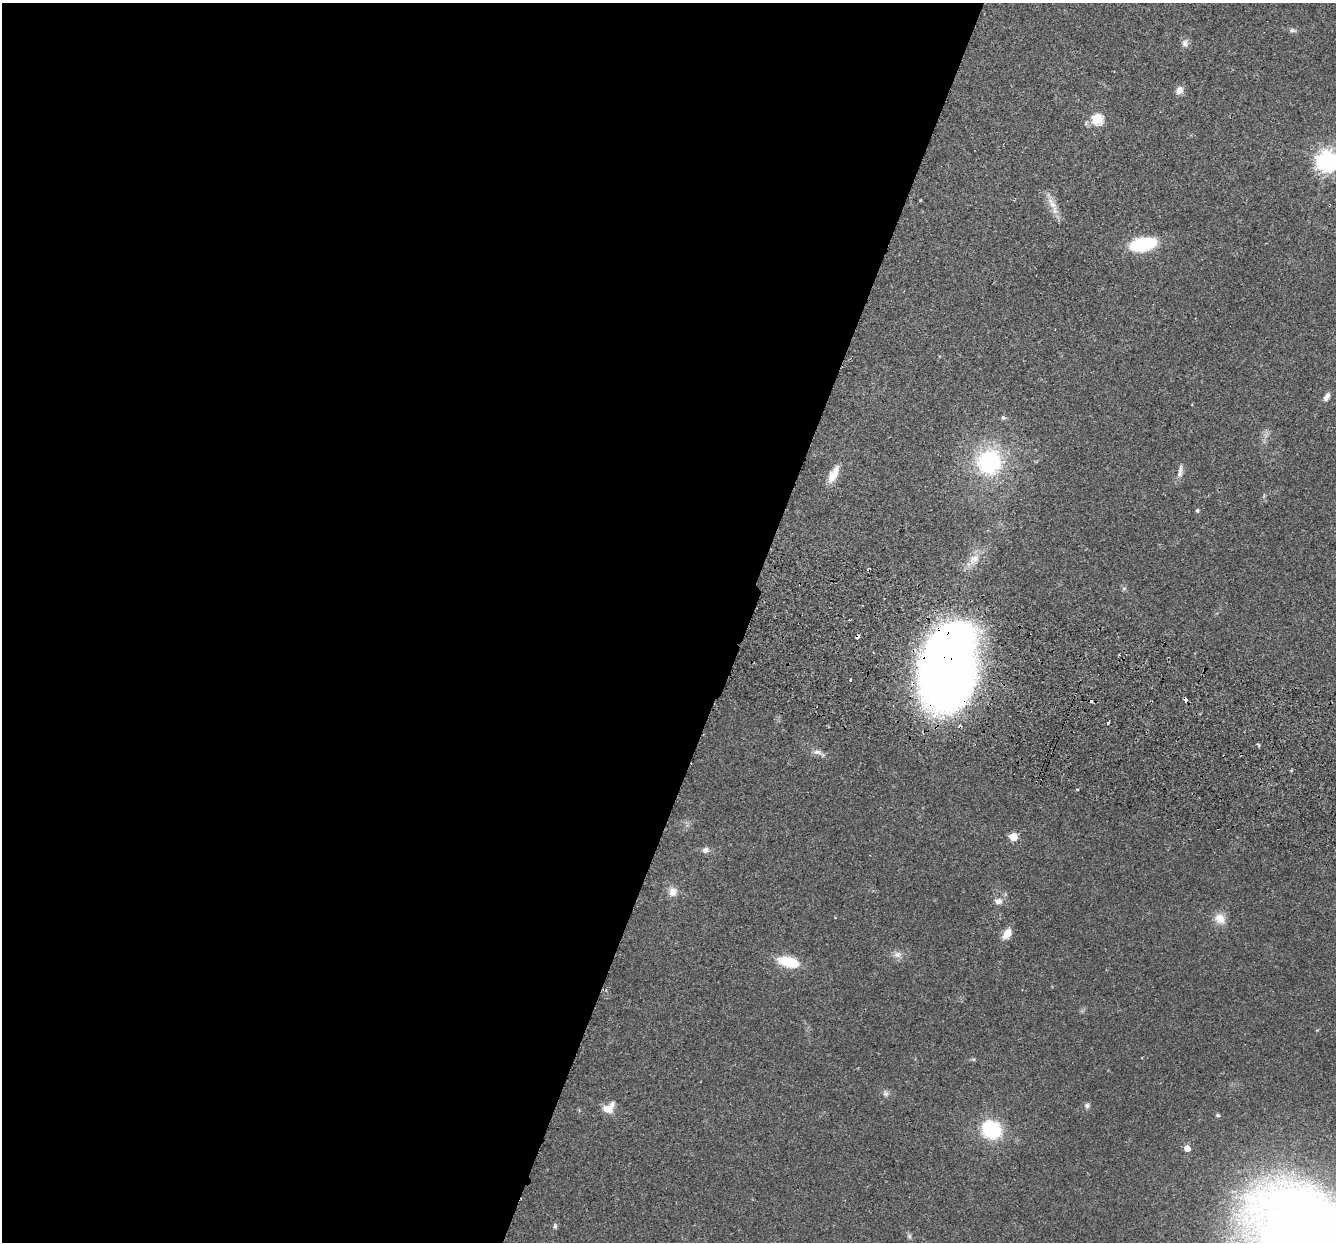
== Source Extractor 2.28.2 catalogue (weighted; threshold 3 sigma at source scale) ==
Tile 5 of 4 x 4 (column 1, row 2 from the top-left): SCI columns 23-1356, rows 2670-3909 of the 5382 x 5466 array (HDU 1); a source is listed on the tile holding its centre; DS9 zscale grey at full resolution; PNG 1338 x 1244 px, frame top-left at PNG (2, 3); no overlay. Shown black and unused: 56% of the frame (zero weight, under 2 of 3 exposures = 3% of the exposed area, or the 3 px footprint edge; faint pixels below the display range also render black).
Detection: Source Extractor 2.28.2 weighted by HDU 2 'WHT'; one run over the whole footprint, this tile lists its part. Background 0.0527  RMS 0.0068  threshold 0.0305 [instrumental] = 3 sigma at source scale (4.5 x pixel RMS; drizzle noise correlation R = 1.50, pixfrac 1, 0.05/0.05 arcsec/px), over >= 5 px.
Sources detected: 43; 4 cosmic-ray / hot-pixel residue — not listed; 1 inside a brighter listed object's ellipse — not listed separately; the other 38 listed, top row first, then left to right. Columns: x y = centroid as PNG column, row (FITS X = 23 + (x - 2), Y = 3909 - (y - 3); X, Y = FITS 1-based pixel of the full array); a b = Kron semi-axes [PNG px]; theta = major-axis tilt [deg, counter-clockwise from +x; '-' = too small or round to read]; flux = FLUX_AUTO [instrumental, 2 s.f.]
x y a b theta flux
1292 30 10 5 -9 1.8
1185 43 11 8 79 3.2
1179 90 11 9 67 3.5
1097 119 6 6 - 54
1327 161 7 7 - 480
1052 203 20 9 -59 7.7
1143 244 23 12 11 43
1327 397 11 6 62 3.1
1003 417 7 5 -46 1.3
989 462 24 24 - 73
1180 469 16 5 -89 3.2
833 474 24 9 64 9.2
1264 496 8 3 85 0.9
1197 510 6 4 90 0.93
974 559 18 11 40 8.4
1124 588 6 4 18 0.95
858 637 4 3 - 4.7
947 669 58 38 84 1000
851 680 3 3 - 1.6
1108 722 4 3 - 1.7
817 752 14 7 -7 3.5
1291 770 5 3 - 0.73
1013 837 5 5 - 19
705 850 8 7 - 2.9
673 892 13 11 90 5.2
998 901 12 9 11 4
1220 919 16 13 -47 7.8
1007 934 13 8 54 7.5
897 954 12 8 5 3.7
789 962 21 10 -14 24
886 1093 8 8 - 2.3
1087 1106 7 6 - 2
607 1109 16 11 -24 6.5
1218 1115 5 4 - 0.89
991 1129 15 13 -29 57
1187 1148 5 5 - 6.1
555 1226 7 5 -84 1.2
909 1236 7 5 -47 1.4
Overlapping masked pixels (flux is a lower limit): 2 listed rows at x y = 858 637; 947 669
Isophote crosses this tile's border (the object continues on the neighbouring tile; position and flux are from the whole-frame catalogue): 1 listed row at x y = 1327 161